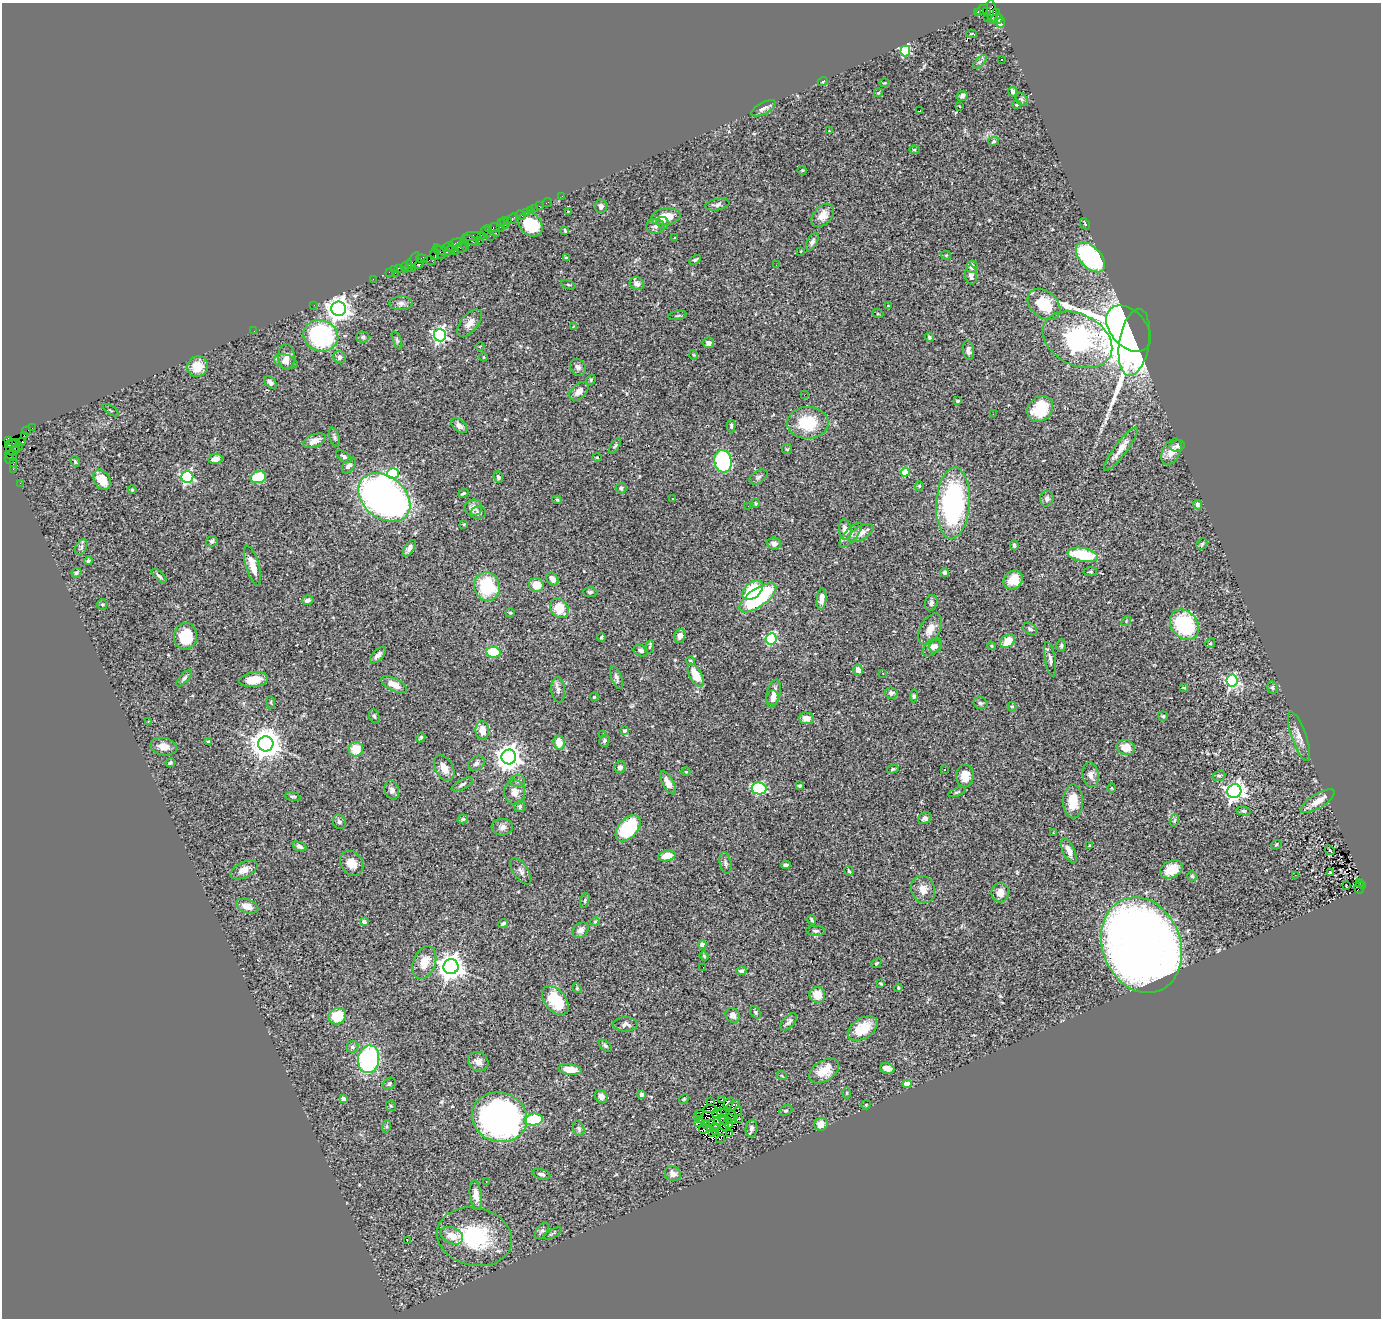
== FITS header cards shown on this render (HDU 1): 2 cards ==
NAXIS1  =                 1379
NAXIS2  =                 1316

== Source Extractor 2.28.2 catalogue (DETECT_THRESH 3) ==
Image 1379 x 1316 px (HDU 1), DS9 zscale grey, 1 PNG px = 1 image px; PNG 1383 x 1320 px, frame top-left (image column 1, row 1316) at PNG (2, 3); each listed source drawn as its Kron ellipse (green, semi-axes under 4 px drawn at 4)
Background 0.762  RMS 0.062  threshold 0.185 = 3 sigma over >= 5 px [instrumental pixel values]
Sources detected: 407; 4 with non-positive FLUX_AUTO (blend fragments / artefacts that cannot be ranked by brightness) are neither listed nor drawn; the other 403 listed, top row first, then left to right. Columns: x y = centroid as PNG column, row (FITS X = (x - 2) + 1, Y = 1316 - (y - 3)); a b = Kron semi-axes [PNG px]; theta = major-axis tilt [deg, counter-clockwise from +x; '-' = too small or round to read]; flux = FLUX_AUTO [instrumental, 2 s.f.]
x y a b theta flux
982 10 6 3 31 90
977 12 4 3 - 250
987 12 3 3 - 330
992 12 12 4 -84 440
997 13 3 3 - 170
988 18 3 3 - 44
997 19 6 5 - 170
1001 22 5 4 - 150
971 34 5 2 - 6.3
905 51 5 5 - 360
1002 59 2 2 - 2.7
980 62 9 3 45 7.7
823 81 5 3 - 3.4
884 83 5 3 - 4.1
1013 91 5 4 - 13
878 93 4 3 - 4
962 96 5 5 - 12
1022 99 7 5 -56 8.6
1016 105 5 3 - 4.2
959 106 3 2 - 5
764 108 13 6 27 21
920 111 4 2 - 5.8
829 131 3 2 - 3.3
994 141 5 4 - 6.5
914 150 5 4 - 5.8
802 170 5 3 - 3.3
562 196 2 2 - 15
547 202 5 2 - 21
717 205 12 5 10 15
539 206 3 2 - 8
601 206 7 6 - 12
535 208 2 2 - 32
530 210 3 2 - 19
568 211 4 2 - 2.8
527 213 3 2 - 41
521 215 5 3 - 33
823 215 13 9 48 42
666 217 15 8 9 76
513 218 6 3 46 140
508 220 3 2 - 55
501 223 2 2 - 91
504 223 6 3 -86 87
663 223 6 5 - 12
530 224 14 10 -46 170
1085 224 6 3 -55 4.5
655 226 9 7 2 15
494 227 6 3 10 87
501 227 3 2 - 80
488 229 4 2 - 44
565 230 4 3 - 4.3
486 232 6 3 -66 90
496 233 2 2 - 130
482 235 3 2 - 130
471 236 9 3 7 240
490 236 2 2 - 78
674 238 3 3 - 14
471 240 8 3 -23 210
479 241 2 2 - 16
812 242 10 5 63 15
456 243 7 3 16 230
464 244 6 3 -69 130
448 247 6 3 28 140
461 247 6 5 - 290
450 250 6 3 34 39
443 251 8 4 -23 250
455 251 2 2 - 36
801 251 3 2 - 2.5
439 252 8 3 -60 130
435 254 6 3 85 88
946 255 5 5 - 4.9
1091 257 18 10 -47 590
566 258 4 3 - 7.8
422 259 5 3 - 100
430 260 6 2 -18 67
695 260 6 3 29 5.3
411 262 12 3 55 96
419 264 5 3 - 200
406 265 6 4 37 150
776 265 3 2 - 4.3
972 267 6 6 - 25
399 268 3 2 - 38
412 268 2 2 - 53
395 270 3 3 - 46
389 272 2 2 - 29
395 273 2 2 - 110
971 275 9 6 -82 19
373 279 2 2 - 21
637 284 7 6 - 20
568 285 7 2 -22 3.7
401 303 11 7 2 17
314 305 2 2 - 10
1044 305 18 13 -39 150
888 306 3 3 - 2.9
338 309 7 7 - 3800
878 314 5 3 - 4.1
678 316 9 3 11 5.2
470 323 16 8 50 35
573 327 3 2 - 3
1128 329 27 17 -48 1500
254 331 2 2 - 12
440 335 6 6 - 1100
321 336 17 15 -19 500
363 337 6 5 - 7.7
929 337 4 4 - 7.2
397 340 9 4 -69 7.2
1077 340 37 25 -27 4900
1134 342 34 15 81 1200
708 343 6 5 - 15
480 346 4 3 - 2.6
968 350 9 5 -83 16
694 355 5 3 - 3.3
286 357 13 8 -88 30
339 357 6 6 - 17
484 357 4 3 - 3.1
286 362 12 7 -14 22
197 366 11 10 - 67
578 367 9 7 -54 15
591 380 5 4 - 5.1
270 382 7 5 -42 17
579 391 11 7 42 27
804 395 3 2 - 4.1
957 401 3 3 - 9.5
1040 409 14 12 43 150
111 410 9 2 -36 4.1
993 414 2 2 - 2.2
808 423 20 16 0 170
459 426 9 5 -39 20
731 426 6 3 -90 7.2
32 428 2 2 - 14
27 431 4 2 - 62
24 435 2 2 - 35
335 437 10 5 -73 9.1
8 441 4 3 - 81
314 441 12 6 22 28
21 442 4 2 - 36
13 444 7 4 22 260
615 446 8 4 56 7.1
1177 446 7 5 16 10
12 447 8 6 -69 490
18 447 5 3 - 200
787 449 5 5 - 5.5
1121 449 27 6 53 45
14 450 6 3 42 180
1171 452 14 9 62 47
11 455 6 3 -27 230
344 457 9 4 -35 9.7
597 457 5 3 - 3.7
9 459 5 3 - 120
215 459 7 5 11 22
75 461 6 4 -63 6.1
723 461 11 8 -80 440
13 463 4 3 - 91
349 466 9 5 52 15
13 469 2 2 - 33
905 472 4 4 - 99
393 474 6 5 - 410
187 477 6 6 - 700
258 477 8 6 17 160
498 477 6 4 -69 9.7
758 477 10 6 33 11
102 480 10 7 -59 76
20 483 2 2 - 23
919 486 4 4 - 4.4
621 488 5 5 - 10
132 490 4 4 - 5.2
463 493 5 3 - 6.9
384 497 29 21 -39 2200
672 498 3 3 - 7.8
1047 499 8 6 75 15
557 500 4 4 - 4.7
755 503 4 2 - 3.8
953 503 35 17 86 770
1198 505 5 4 - 17
748 506 3 2 - 5.1
473 508 9 8 - 25
478 513 8 6 10 15
464 524 4 3 - 4.1
845 530 10 6 -81 32
861 533 14 6 31 34
850 535 15 6 49 23
212 541 6 5 - 9.5
774 543 7 6 - 17
1202 544 6 5 - 6
1014 545 5 4 - 7.9
81 547 8 5 62 12
409 548 9 4 57 16
1083 555 15 7 -10 200
88 561 4 3 - 7.5
253 566 21 6 -74 62
1090 572 7 4 7 6.1
76 573 5 4 - 7.2
944 573 4 3 - 11
159 576 9 4 -42 10
552 579 7 5 -50 25
1013 580 10 8 42 67
536 585 7 6 - 68
487 586 14 12 -77 230
752 590 12 7 39 220
590 592 7 4 0 9.5
758 598 22 9 35 490
822 599 11 5 85 30
308 600 6 4 20 15
931 603 8 6 71 12
102 605 5 5 - 5.5
559 608 10 8 -55 100
510 613 5 4 - 4.8
1126 621 5 4 - 4.9
1184 625 16 13 -51 340
930 629 17 10 60 51
1030 629 7 5 -30 9.1
186 636 13 11 80 120
680 636 7 5 69 24
602 637 4 3 - 6
771 639 5 5 - 450
1008 641 8 6 40 71
1210 643 5 4 - 5.6
935 646 6 6 - 11
991 646 4 3 - 4.6
1061 646 6 4 75 6.5
649 647 7 3 81 7.2
932 647 11 7 46 21
641 650 7 5 -25 17
493 652 7 5 -9 140
378 655 10 5 46 18
1050 659 18 5 -80 18
690 661 4 3 - 5.4
858 670 5 4 - 22
883 673 2 2 - 2.4
696 675 13 6 -62 82
184 678 10 4 48 9.7
616 678 12 5 -70 14
254 680 14 7 8 80
1232 681 6 5 - 620
394 684 14 6 -26 41
1184 688 4 3 - 4.5
1272 688 6 5 - 8.5
558 690 13 7 -85 18
774 693 14 7 75 29
891 693 6 5 - 15
914 696 6 4 83 6.9
594 697 4 4 - 7.8
772 698 7 6 - 19
271 702 6 3 -83 4.4
981 703 7 6 - 9.6
1012 707 5 4 - 4.7
374 716 7 5 -68 8.7
1163 716 5 4 - 5.8
806 718 7 6 - 33
149 721 3 2 - 2.3
482 731 9 6 -85 49
625 731 4 3 - 9.3
602 734 3 3 - 3.8
1299 736 26 7 -71 35
421 737 5 3 - 6.1
604 740 6 5 - 9.6
208 742 4 3 - 5.8
559 742 7 5 -83 57
266 744 7 7 - 6800
164 747 14 8 -10 39
1126 747 9 7 -20 59
356 749 7 7 - 83
509 757 7 7 - 4200
170 763 5 4 - 7.4
476 763 9 6 38 15
620 767 6 5 - 16
444 768 14 8 -60 43
893 769 6 4 11 6.5
945 769 3 2 - 4.9
686 772 4 3 - 3.3
1091 775 12 8 -83 24
965 776 11 8 86 51
1219 776 6 5 - 14
518 781 7 6 - 11
668 783 12 5 -62 41
462 784 12 5 27 12
799 786 4 3 - 9.4
759 788 7 6 - 470
1112 788 5 3 - 3.6
392 790 9 7 -72 18
1234 791 7 6 - 2000
515 792 13 10 -82 33
957 792 9 3 19 5.9
293 797 8 4 -8 7.2
1073 801 17 10 -90 86
1318 801 19 7 32 44
520 806 5 5 - 8.3
1243 811 7 4 -8 6.8
925 818 7 5 30 14
463 819 5 4 - 7.1
1174 820 6 4 70 6
339 822 7 6 - 14
502 827 10 8 3 22
628 828 15 9 47 280
1053 833 4 2 - 3.1
1090 845 4 4 - 4.3
1276 845 5 3 - 4.6
300 846 7 4 -23 12
1330 850 5 2 - 3.5
1069 851 13 6 -65 33
667 856 9 5 12 54
352 863 13 10 -54 51
725 863 11 5 -79 11
786 865 5 3 - 9.1
1171 869 12 8 24 66
244 870 15 7 26 38
521 871 15 7 -56 19
849 871 5 3 - 5.1
1331 872 3 3 - 49
1295 875 2 2 - 2.3
1192 876 5 5 - 5.5
1360 882 3 2 - 95
1346 885 3 2 - 6.3
1362 885 3 2 - 110
1359 887 6 5 - 300
923 889 14 12 -69 43
1000 892 10 8 85 41
585 900 7 4 72 7.5
247 906 11 7 -18 43
812 920 5 2 - 6.8
364 922 4 4 - 25
595 922 5 4 - 4.9
503 923 5 4 - 7.1
581 930 9 6 39 27
816 931 9 5 -3 11
702 944 4 4 - 35
1142 945 49 39 -68 5400
704 956 5 3 - 4.9
424 962 17 11 70 72
876 963 5 4 - 5.5
451 967 7 7 - 4800
703 967 3 2 - 3.4
741 971 5 4 - 10
881 983 3 3 - 4.8
577 988 5 4 - 5.1
898 988 4 3 - 6.3
817 995 8 7 - 65
555 1001 17 10 -49 200
755 1012 7 4 -53 7.8
733 1015 8 6 -51 22
337 1016 9 8 - 120
789 1022 10 5 50 15
625 1024 12 7 0 19
862 1029 16 10 31 110
605 1046 7 4 -39 8.8
352 1047 6 5 - 9.2
369 1059 14 10 80 570
478 1062 10 9 - 26
570 1069 12 5 -7 65
887 1069 7 5 -19 20
824 1071 16 10 33 77
782 1076 5 3 - 4.2
389 1084 7 5 38 8.9
907 1084 4 4 - 72
847 1093 6 4 88 4.9
641 1094 4 4 - 10
601 1097 7 6 - 22
343 1099 4 4 - 31
684 1099 5 4 - 4.1
722 1100 2 2 - 7.1
710 1101 3 2 - 6.9
728 1103 6 3 57 4.6
866 1105 5 4 - 4.2
391 1106 5 5 - 5.9
733 1106 8 3 38 19
710 1109 7 3 4 1.3
786 1110 7 5 26 6.7
738 1111 4 2 - 8.6
699 1113 3 2 - 4.4
717 1113 5 4 - 0.43
722 1113 5 2 - 7.6
732 1115 7 3 -49 1.3
499 1117 28 24 -15 1600
698 1117 4 2 - 3.6
739 1118 4 3 - 3.8
731 1119 6 2 -50 6.4
534 1120 9 6 6 310
700 1120 3 2 - 0.99
723 1120 6 4 -42 14
718 1122 3 2 - 3.5
699 1123 5 2 - 2.9
728 1123 5 2 - 5.8
705 1124 4 2 - 10
710 1124 3 2 - 6.2
821 1124 6 6 - 43
387 1126 6 4 72 5.6
725 1126 4 3 - 2.3
714 1127 4 2 - 6.8
751 1128 9 6 86 17
579 1129 8 5 -70 9.6
703 1129 5 2 - 2.5
713 1132 3 2 - 0.37
715 1132 3 2 - 3.3
730 1134 3 2 - 4.3
720 1139 5 2 - 2.2
541 1174 9 5 -16 15
673 1174 8 7 - 27
486 1181 2 2 - 2.3
476 1195 15 6 -82 37
542 1231 9 5 56 9.8
553 1233 10 3 28 7.1
452 1236 12 8 -23 49
474 1237 38 29 -12 320
407 1241 3 2 - 31
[4 non-positive-flux detections neither listed nor drawn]